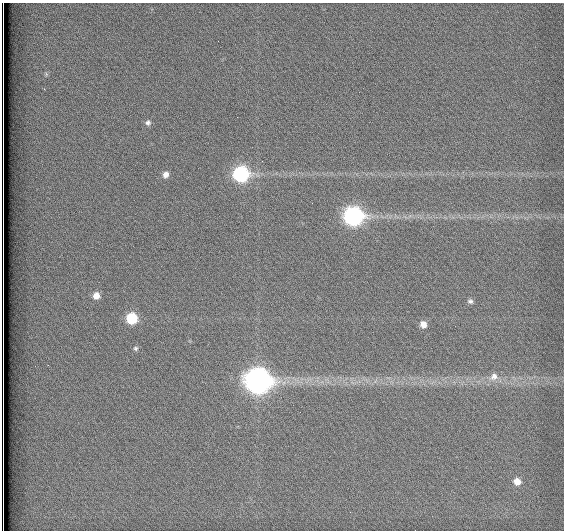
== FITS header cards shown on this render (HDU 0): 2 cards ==
NAXIS1  =                  562          / # of pixels in <axis direction>
NAXIS2  =                  528          / # of pixels in <axis direction>

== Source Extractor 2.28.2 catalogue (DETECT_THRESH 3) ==
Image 562 x 528 px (HDU 0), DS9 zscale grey, 1 PNG px = 1 image px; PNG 566 x 532 px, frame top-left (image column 1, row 528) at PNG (2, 3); no overlay
Background 1790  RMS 4.7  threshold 14.1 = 3 sigma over >= 5 px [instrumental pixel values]
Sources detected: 13; all 13 listed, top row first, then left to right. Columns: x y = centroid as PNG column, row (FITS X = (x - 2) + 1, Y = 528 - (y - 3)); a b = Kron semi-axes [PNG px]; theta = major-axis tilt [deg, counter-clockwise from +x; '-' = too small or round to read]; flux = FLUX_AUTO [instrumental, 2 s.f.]
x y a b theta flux
148 123 7 6 - 970
166 174 7 7 - 1700
241 174 9 8 - 62000
353 216 10 9 - 110000
96 296 7 7 - 2800
470 301 7 7 - 950
132 318 7 7 - 15000
423 324 8 7 - 2500
136 348 6 6 - 640
494 376 12 11 - 2900
258 381 11 10 - 320000
517 481 7 7 - 2900
3 528 8 2 -89 1800
At the frame edge (FLAGS 8, measured only in part): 1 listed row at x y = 3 528